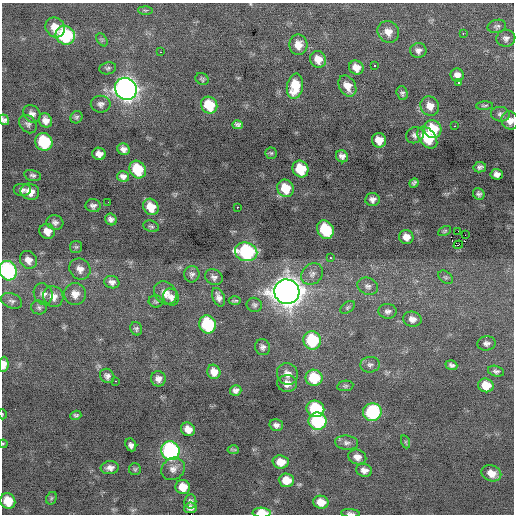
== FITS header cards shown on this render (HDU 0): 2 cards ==
NAXIS1  =                  512 / Axis length
NAXIS2  =                  512 / Axis length

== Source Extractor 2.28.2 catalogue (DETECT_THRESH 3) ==
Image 512 x 512 px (HDU 0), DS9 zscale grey, 1 PNG px = 1 image px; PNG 516 x 516 px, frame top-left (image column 1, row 512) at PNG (2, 3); each listed source drawn as its Kron ellipse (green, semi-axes under 4 px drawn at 4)
Background -0.192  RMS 0.89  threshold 2.67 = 3 sigma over >= 5 px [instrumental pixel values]
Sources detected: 146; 1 with non-positive FLUX_AUTO (blend fragments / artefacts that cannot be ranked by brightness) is neither listed nor drawn; the other 145 listed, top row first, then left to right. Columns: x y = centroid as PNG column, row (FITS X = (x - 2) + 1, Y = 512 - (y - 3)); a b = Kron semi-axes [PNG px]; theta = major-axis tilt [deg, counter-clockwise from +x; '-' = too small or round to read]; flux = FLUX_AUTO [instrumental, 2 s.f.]
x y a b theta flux
145 10 7 4 -1 74
497 26 9 6 13 160
55 27 10 9 - 810
388 32 11 10 - 550
463 34 2 2 - 190
65 35 10 9 - 4900
506 38 9 8 - 240
102 40 7 4 -56 95
298 45 10 9 - 590
418 50 8 7 - 260
160 52 2 2 - 190
318 59 8 7 - 640
375 65 3 3 - 410
108 68 8 6 10 140
356 68 7 6 - 560
457 75 7 6 - 340
202 79 7 5 -36 110
459 82 3 3 - 77
295 86 13 8 79 1600
347 86 11 8 -61 600
126 89 11 10 - 37000
402 93 7 5 -72 140
101 104 10 8 1 240
209 105 9 7 -56 1900
430 106 10 9 - 540
484 106 8 4 3 110
32 114 9 8 - 280
500 114 9 7 -7 200
76 117 6 6 - 120
4 120 5 5 - 170
45 120 7 6 - 360
510 120 9 8 - 470
28 124 10 7 -49 200
238 125 5 4 - 150
455 126 3 2 - 110
433 129 9 8 - 2100
415 135 9 8 - 210
427 138 12 8 -52 2200
379 140 7 7 - 690
44 142 9 8 - 3800
123 149 6 5 - 280
271 153 5 5 - 91
99 154 7 6 - 420
342 156 6 5 - 250
480 167 6 5 - 180
138 169 9 8 - 2200
300 169 8 7 - 1900
497 174 6 5 - 290
33 175 8 5 -11 150
123 176 6 5 - 410
414 183 5 4 - 130
285 188 9 8 - 1400
22 190 9 6 0 210
30 192 9 8 - 690
479 194 6 5 - 160
372 199 7 6 - 270
108 202 3 2 - 48
93 206 7 6 - 230
151 207 8 7 - 1000
237 207 2 2 - 130
111 219 6 5 - 230
55 222 8 7 - 230
151 226 8 5 -18 130
325 230 9 8 - 3100
47 231 8 7 - 500
445 231 7 4 27 96
458 231 2 2 - 18000
465 235 3 2 - 88
406 237 7 7 - 480
458 245 5 2 - 970
76 247 6 6 - 100
246 252 11 9 -13 7800
330 257 3 2 - 76
28 260 9 8 - 420
80 269 11 10 - 410
8 271 10 8 -64 8400
192 274 8 7 - 200
312 274 12 10 43 360
214 277 9 7 -30 220
446 277 8 5 -40 120
112 282 8 6 -16 260
368 286 10 8 -21 260
287 292 13 12 - 72000
165 293 12 10 -45 530
43 294 11 9 -65 320
75 294 11 10 - 540
53 296 10 10 - 520
171 297 9 7 -57 300
218 297 10 6 -68 290
12 301 11 7 -21 230
156 301 7 6 - 110
235 301 6 2 1 83
254 305 8 7 - 160
347 307 8 5 38 110
39 308 8 7 - 150
388 311 9 7 -3 210
412 319 9 7 -12 360
208 324 9 8 - 5000
136 329 7 5 -67 120
312 340 9 9 - 3500
486 343 9 7 6 220
263 347 8 7 - 200
4 364 7 5 83 490
370 365 10 8 5 230
451 365 6 4 -20 170
496 371 8 5 -14 160
214 372 7 6 - 540
287 374 11 10 - 470
107 376 7 6 - 220
314 378 8 8 - 2200
158 379 7 7 - 310
115 381 3 2 - 210
287 383 10 8 -1 520
486 385 8 7 - 920
345 386 8 5 9 110
236 390 6 5 - 220
315 409 9 8 - 3800
372 412 9 9 - 5400
2 414 5 3 - 49
76 415 5 4 - 130
317 421 9 8 - 5300
276 425 7 6 - 230
188 429 7 6 - 550
406 442 7 4 -71 94
347 443 12 7 -5 270
3 444 4 4 - 61
131 445 7 5 -67 230
233 450 5 4 - 100
170 451 9 9 - 11000
357 457 9 7 -15 400
281 462 8 6 -4 740
110 468 9 6 4 290
135 469 6 6 - 100
173 469 12 10 38 400
364 470 8 6 -14 340
491 473 10 8 -21 630
286 480 7 7 - 880
183 487 7 7 - 930
51 498 7 5 61 98
8 501 8 7 - 1300
190 501 7 6 - 180
321 502 8 6 -11 690
190 508 6 5 - 260
262 513 9 5 -2 1200
350 513 9 3 -4 140
At the frame edge (FLAGS 8, measured only in part): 8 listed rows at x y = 4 120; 510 120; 8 271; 4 364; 2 414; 3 444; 262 513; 350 513
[1 non-positive-flux detection neither listed nor drawn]